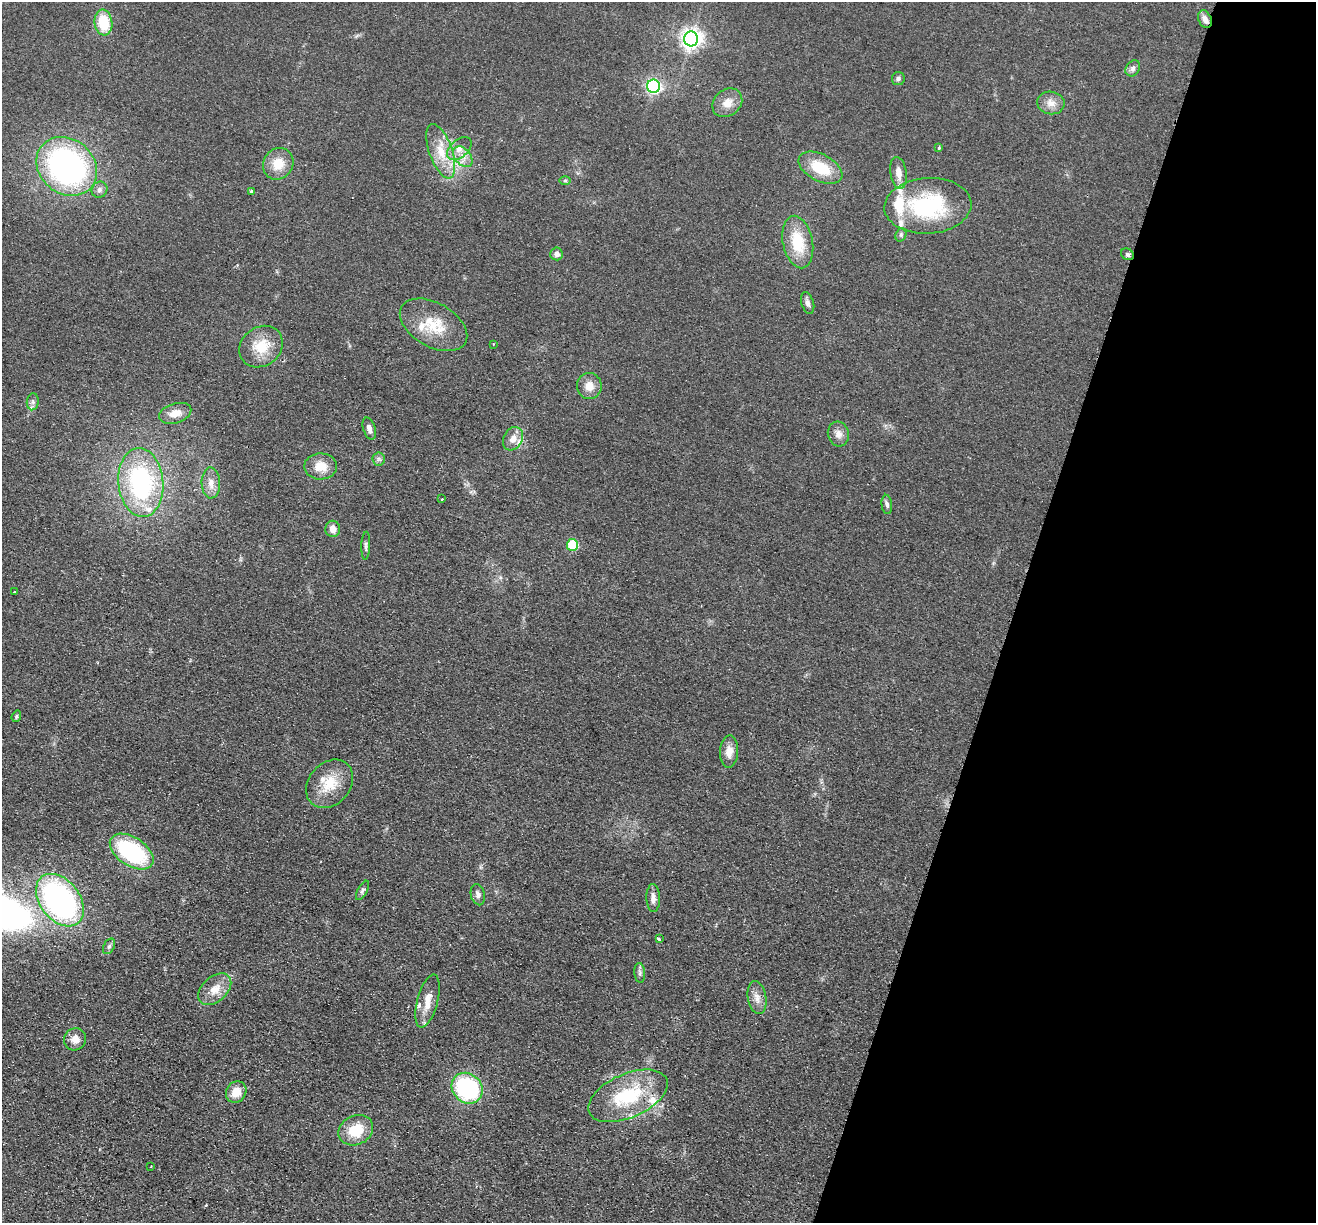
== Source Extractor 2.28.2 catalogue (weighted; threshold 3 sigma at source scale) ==
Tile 8 of 4 x 4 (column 4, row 2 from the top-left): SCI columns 3960-5273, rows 2630-3850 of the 5292 x 5384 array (HDU 1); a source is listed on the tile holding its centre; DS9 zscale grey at full resolution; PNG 1318 x 1225 px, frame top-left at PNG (2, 2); each listed source drawn as its Kron ellipse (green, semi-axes under 4 px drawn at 4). Shown black and unused: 23% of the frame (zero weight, under 2 of 3 exposures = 3% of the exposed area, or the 3 px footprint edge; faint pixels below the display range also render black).
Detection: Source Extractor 2.28.2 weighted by HDU 2 'WHT'; one run over the whole footprint, this tile lists its part. Background 0.0571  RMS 0.009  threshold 0.0403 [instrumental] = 3 sigma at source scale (4.5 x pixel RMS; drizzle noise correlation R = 1.50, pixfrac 1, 0.05/0.05 arcsec/px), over >= 5 px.
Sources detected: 75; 1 cosmic-ray / hot-pixel residue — neither listed nor drawn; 10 inside a brighter listed object's ellipse — not listed separately; the other 64 listed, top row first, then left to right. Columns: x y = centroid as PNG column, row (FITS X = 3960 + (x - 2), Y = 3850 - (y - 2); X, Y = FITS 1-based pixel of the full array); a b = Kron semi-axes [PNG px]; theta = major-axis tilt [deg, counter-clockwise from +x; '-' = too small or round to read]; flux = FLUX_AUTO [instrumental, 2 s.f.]
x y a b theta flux
1205 19 9 6 -65 5.1
103 22 13 9 -83 29
691 39 7 7 - 530
1133 68 8 6 57 2.8
898 78 6 6 - 2.1
653 86 6 6 - 230
727 103 16 13 40 11
1051 103 14 11 -9 7.6
939 147 3 3 - 1.8
459 149 14 8 41 7.6
441 151 28 11 -71 20
463 157 12 8 -50 6.9
278 164 16 14 55 15
67 166 32 27 -41 230
820 168 24 13 -27 29
898 173 16 8 -81 8.1
565 181 5 3 - 1.2
100 190 8 7 - 3.3
251 191 3 3 - 4.1
928 206 43 28 4 89
901 235 7 5 71 1.9
798 242 26 15 -78 31
556 254 6 6 - 4.4
1127 254 7 5 -31 1.7
808 303 11 6 -73 3.3
434 325 37 22 -30 30
494 344 3 2 - 0.88
261 347 23 19 38 23
589 386 13 12 - 9.6
33 402 8 6 84 2.5
175 413 17 9 18 9.5
369 429 11 6 -73 4.7
838 434 12 10 -74 5.9
513 439 12 9 60 7.5
379 459 6 6 - 2.2
321 466 16 13 1 14
141 482 34 22 -84 120
211 483 15 9 -88 8.1
442 499 2 2 - 0.65
887 504 9 5 -83 2.6
333 529 8 7 - 6.5
572 545 6 5 - 48
366 546 14 4 88 2.4
15 592 3 2 - 1.4
16 716 6 4 70 1.3
729 751 16 9 87 8.8
330 784 26 21 48 24
132 852 24 14 -33 86
363 890 10 5 62 2.1
478 895 11 7 -75 3.7
653 898 14 6 -89 5.5
60 900 29 20 -52 220
659 939 3 3 - 1.4
109 946 8 5 62 2.4
640 973 10 5 -84 2.5
215 989 19 12 42 12
757 998 16 9 -80 7.3
427 1001 27 10 75 13
75 1039 11 11 - 7.6
467 1088 16 14 -45 110
236 1092 11 9 55 12
628 1096 42 22 24 58
356 1130 18 14 26 24
151 1166 3 2 - 0.62
Overlapping masked pixels (flux is a lower limit): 1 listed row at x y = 1205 19